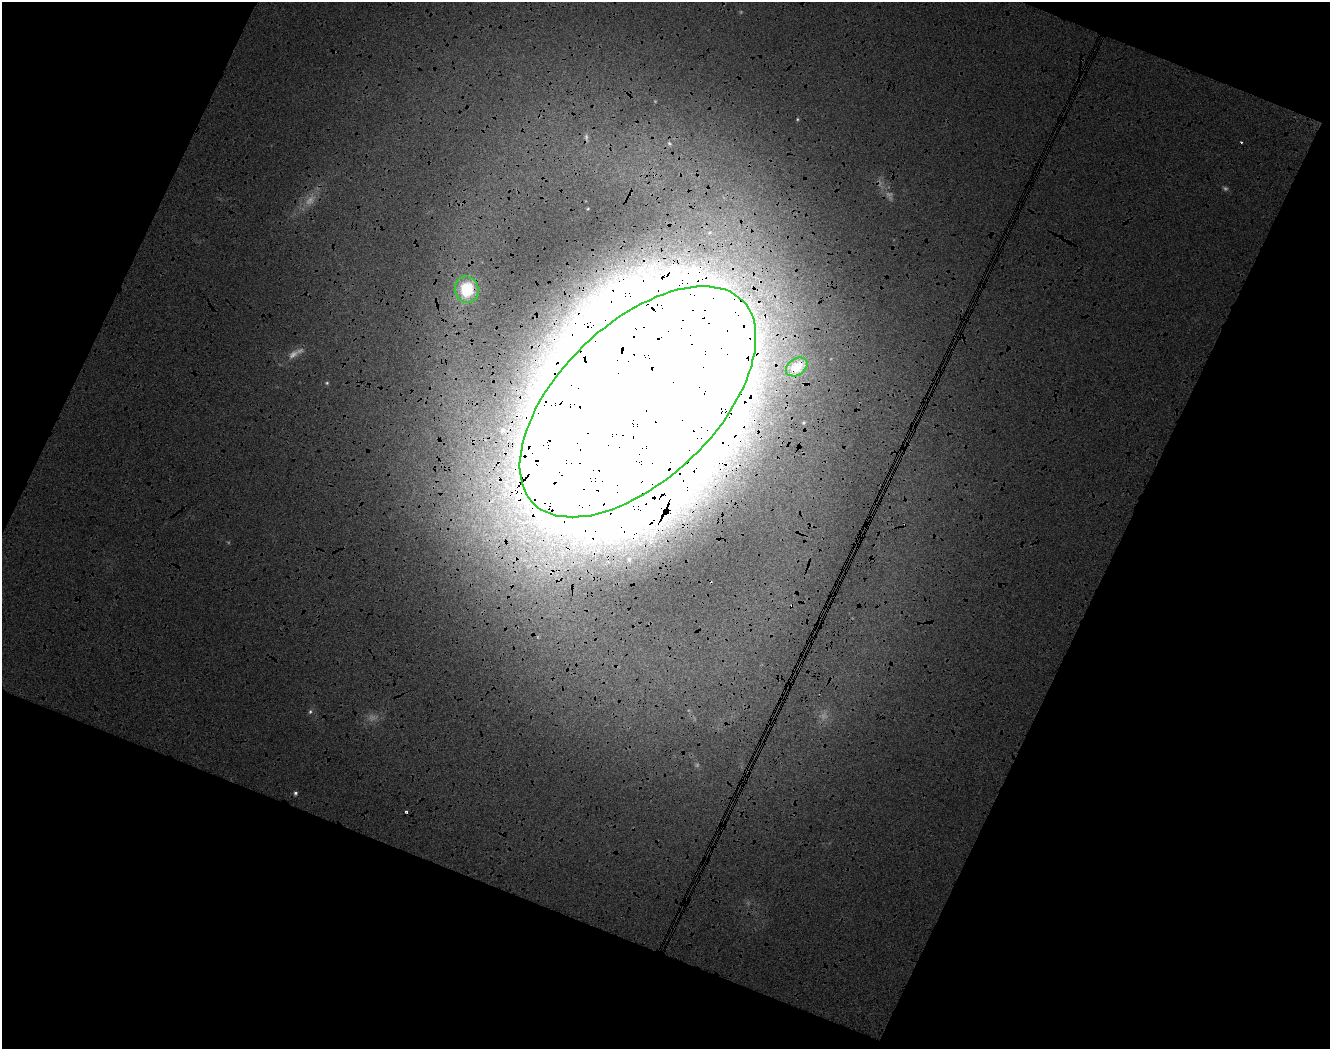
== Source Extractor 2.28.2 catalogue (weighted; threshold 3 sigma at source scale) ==
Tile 9 of 3 x 3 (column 3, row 3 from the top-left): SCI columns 2894-4221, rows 60-1106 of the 4460 x 3256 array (HDU 1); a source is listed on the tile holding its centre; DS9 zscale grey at full resolution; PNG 1332 x 1051 px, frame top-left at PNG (2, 2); each listed source drawn as its Kron ellipse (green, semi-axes under 4 px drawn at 4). Shown black and unused: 35% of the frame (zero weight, under 4 of 8 exposures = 3% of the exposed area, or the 3 px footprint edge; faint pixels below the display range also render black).
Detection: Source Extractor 2.28.2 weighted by HDU 2 'WHT'; one run over the whole footprint, this tile lists its part. Background 0.0344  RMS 0.075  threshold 0.308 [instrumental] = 3 sigma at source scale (4.09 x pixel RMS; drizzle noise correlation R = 1.36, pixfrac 0.8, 0.0396/0.0396 arcsec/px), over >= 5 px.
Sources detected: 3; all 3 listed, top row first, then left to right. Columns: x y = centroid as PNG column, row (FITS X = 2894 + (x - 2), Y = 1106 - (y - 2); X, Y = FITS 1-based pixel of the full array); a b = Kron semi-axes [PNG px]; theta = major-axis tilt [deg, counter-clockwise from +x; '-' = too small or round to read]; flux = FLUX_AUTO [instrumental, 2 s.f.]
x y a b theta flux
467 290 13 12 - 25
797 367 12 8 34 11
638 402 146 78 44 15000
Overlapping masked pixels (flux is a lower limit): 1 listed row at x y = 638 402